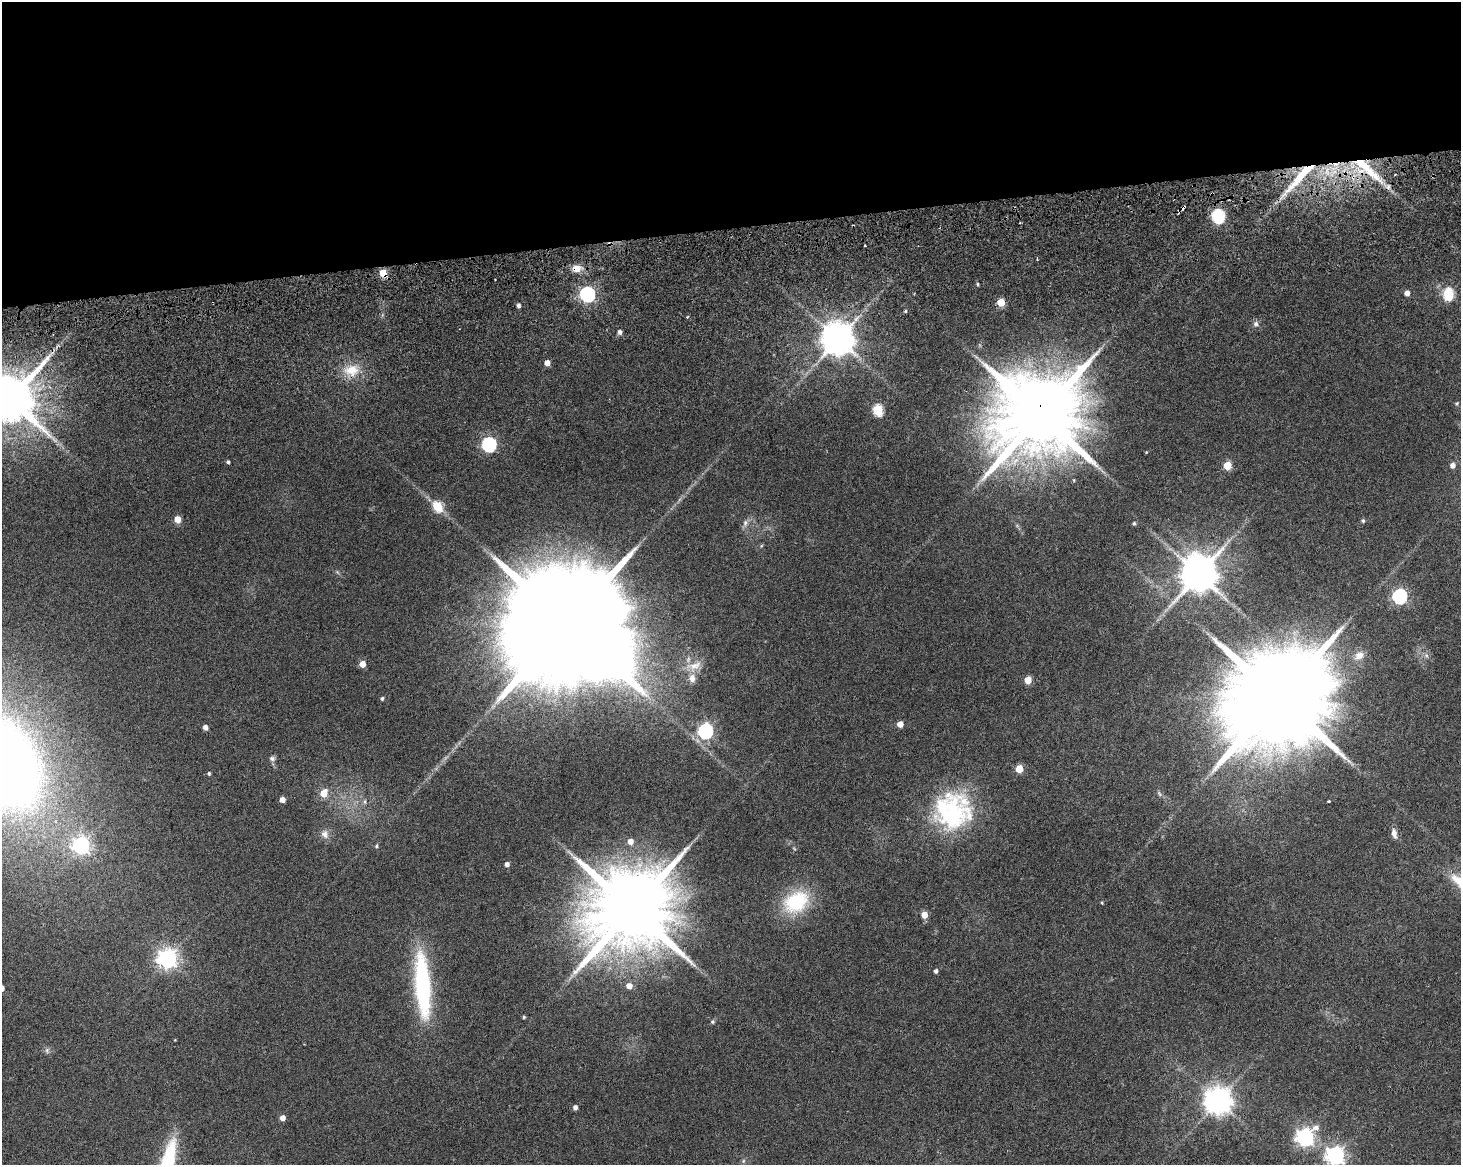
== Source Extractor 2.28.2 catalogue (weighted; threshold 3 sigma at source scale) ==
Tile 2 of 3 x 4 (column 2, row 1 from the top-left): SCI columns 1540-2998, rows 3650-4812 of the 4717 x 4901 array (HDU 1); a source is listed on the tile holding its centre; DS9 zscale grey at full resolution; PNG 1463 x 1167 px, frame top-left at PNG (2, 2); no overlay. Shown black and unused: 20% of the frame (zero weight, under 3 of 6 exposures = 11% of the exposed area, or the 3 px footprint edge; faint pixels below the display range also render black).
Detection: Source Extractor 2.28.2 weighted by HDU 2 'WHT'; one run over the whole footprint, this tile lists its part. Background 0.0622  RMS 0.0032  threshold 0.0131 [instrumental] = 3 sigma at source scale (4.09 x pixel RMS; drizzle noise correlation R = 1.36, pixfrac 0.8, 0.0396/0.0396 arcsec/px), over >= 5 px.
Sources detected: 87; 1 too faint to see at this stretch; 1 inside a brighter object's white glare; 3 cosmic-ray / hot-pixel residue — not listed; the other 82 listed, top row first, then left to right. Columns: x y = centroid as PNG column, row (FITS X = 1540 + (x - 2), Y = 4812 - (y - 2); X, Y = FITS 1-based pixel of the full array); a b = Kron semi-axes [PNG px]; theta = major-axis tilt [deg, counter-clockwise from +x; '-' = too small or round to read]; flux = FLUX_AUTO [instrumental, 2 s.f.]
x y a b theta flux
1364 166 54 11 -42 16
1300 177 58 9 47 15
1212 193 4 3 - 0.33
1218 216 6 6 - 48
865 246 3 2 - 0.36
576 268 8 7 - 3.6
383 273 5 5 - 8.5
977 284 4 3 - 0.46
1407 293 5 5 - 1.8
587 294 7 6 - 76
1448 294 6 5 - 26
1001 302 5 5 - 7.5
518 305 4 4 - 1.1
905 311 4 4 - 0.41
687 317 3 3 - 0.37
1256 324 8 8 - 1.1
620 332 5 4 - 1.2
837 339 10 9 - 650
547 363 4 4 - 2.6
351 370 22 16 3 6.8
10 399 15 13 77 2000
1457 403 5 4 - 0.47
878 410 6 5 - 22
1040 415 24 22 73 5000
489 444 6 6 - 58
1146 452 3 3 - 0.22
228 462 4 3 - 0.66
1227 465 5 5 - 9.2
1452 465 5 5 - 1.6
1073 480 4 4 - 0.39
437 506 6 5 - 15
177 519 5 5 - 4.9
1363 521 5 5 - 0.57
745 523 10 6 75 1.2
1134 523 6 4 89 0.51
1198 574 11 10 - 980
1399 596 6 6 - 63
567 624 48 29 -83 16000
1359 655 15 11 35 3.2
1426 655 6 6 - 0.81
362 664 5 4 - 3.7
695 666 20 9 18 3.2
692 678 11 9 88 2
1028 680 5 5 - 6.2
1279 697 31 22 87 8900
382 698 4 4 - 0.61
900 724 5 5 - 2.8
205 727 5 4 - 1.6
705 731 7 6 - 72
272 759 8 6 -2 0.86
3 763 82 54 -63 400
1019 769 5 5 - 6.9
209 773 4 4 - 0.5
324 793 6 5 - 6.1
1159 793 9 4 -63 0.63
282 800 4 4 - 2.3
1328 801 3 3 - 0.4
365 802 7 5 84 0.63
953 811 47 45 21 39
1394 833 13 6 -77 1.7
325 834 12 10 -79 2
630 841 6 6 - 2.3
81 845 7 7 - 110
376 846 5 5 - 0.49
507 864 4 4 - 1.3
796 902 34 25 32 19
1102 903 5 3 - 0.25
632 909 24 20 80 5100
924 915 5 5 - 4
167 959 7 7 - 170
936 971 5 4 - 0.87
423 985 69 15 -85 45
629 986 5 5 - 2.5
524 1017 4 4 - 0.45
712 1022 6 6 - 0.5
47 1050 8 6 -75 0.86
1218 1101 9 8 - 370
575 1107 5 4 - 1.3
282 1118 5 4 - 2.2
1305 1137 8 7 - 120
1335 1155 7 7 - 130
743 1161 7 4 89 0.54
Overlapping masked pixels (flux is a lower limit): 6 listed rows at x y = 1364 166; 1300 177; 1212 193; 576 268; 383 273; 1040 415
Isophote crosses this tile's border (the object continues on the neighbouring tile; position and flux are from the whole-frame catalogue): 3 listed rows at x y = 10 399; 3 763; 1335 1155